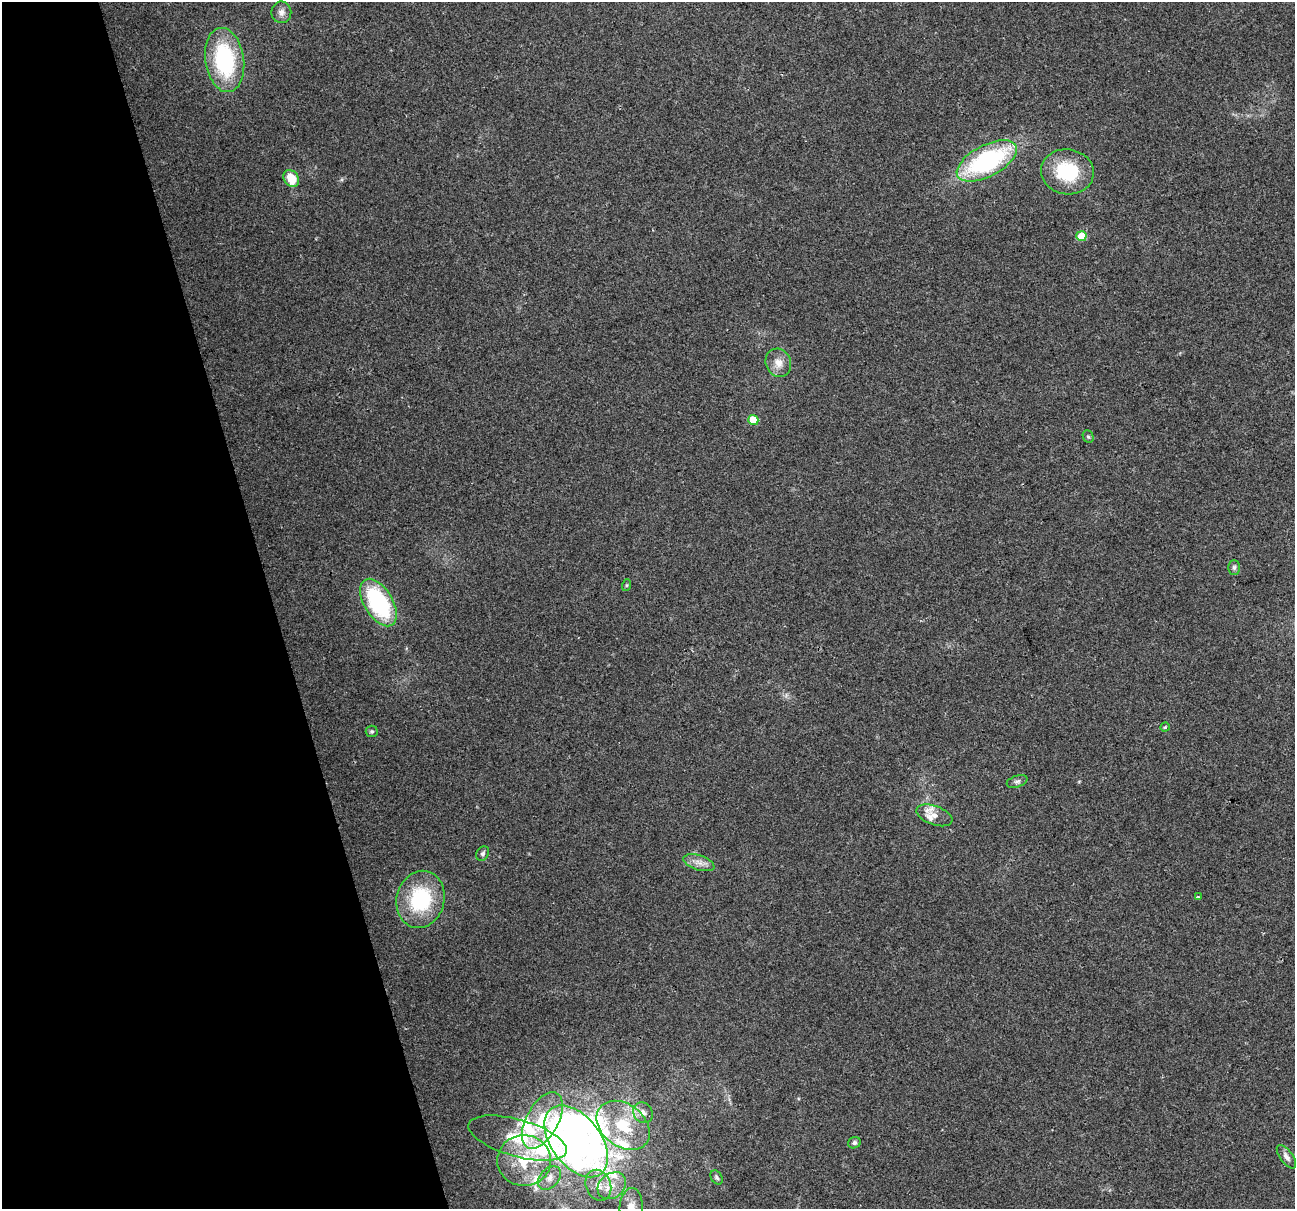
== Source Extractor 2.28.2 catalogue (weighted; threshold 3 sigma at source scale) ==
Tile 5 of 4 x 4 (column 1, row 2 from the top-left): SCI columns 1-1293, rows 2513-3719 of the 5173 x 4973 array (HDU 1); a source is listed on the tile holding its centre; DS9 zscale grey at full resolution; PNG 1297 x 1211 px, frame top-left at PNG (2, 2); each listed source drawn as its Kron ellipse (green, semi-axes under 4 px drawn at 4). Shown black and unused: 21% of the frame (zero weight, under 2 of 3 exposures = <1% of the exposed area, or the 3 px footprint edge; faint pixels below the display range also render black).
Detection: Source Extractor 2.28.2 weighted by HDU 2 'WHT'; one run over the whole footprint, this tile lists its part. Background 0.0557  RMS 0.0074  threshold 0.0334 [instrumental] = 3 sigma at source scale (4.5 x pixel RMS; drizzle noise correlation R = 1.50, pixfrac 1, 0.0396/0.0396 arcsec/px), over >= 5 px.
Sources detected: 40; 2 inside a brighter object's white glare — neither listed nor drawn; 5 inside a brighter listed object's ellipse — not listed separately; the other 33 listed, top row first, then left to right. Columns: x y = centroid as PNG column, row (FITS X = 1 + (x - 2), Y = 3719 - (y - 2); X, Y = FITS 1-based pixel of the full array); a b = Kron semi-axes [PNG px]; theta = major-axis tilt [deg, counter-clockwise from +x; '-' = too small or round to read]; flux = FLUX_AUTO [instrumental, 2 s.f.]
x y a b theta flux
281 12 11 10 - 4.1
225 60 32 19 -82 78
987 161 33 15 28 110
1067 172 26 22 -8 44
291 179 9 7 -58 14
1081 236 5 5 - 18
778 363 14 12 -66 7.5
753 420 5 5 - 21
1088 437 6 5 - 1.2
1234 567 7 6 - 1.9
627 585 6 4 71 0.85
378 603 26 14 -59 80
1165 727 4 4 - 0.93
372 731 6 6 - 1.3
1017 781 11 5 18 2.1
934 815 19 9 -20 7.3
483 853 7 6 - 1.8
699 863 16 7 -18 5.4
1198 897 3 2 - 0.96
420 899 29 24 75 55
643 1113 11 9 -52 4.8
542 1120 31 16 62 35
623 1125 29 21 -38 34
518 1138 51 18 -16 35
576 1141 41 24 -53 350
854 1143 6 5 - 1.7
1286 1157 14 6 -54 3.2
524 1160 27 25 -2 34
717 1177 7 5 -58 1.6
550 1178 13 9 48 6.3
598 1185 16 12 -67 11
612 1186 15 12 38 11
631 1207 19 11 86 10
Isophote crosses this tile's border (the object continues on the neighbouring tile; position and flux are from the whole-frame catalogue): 1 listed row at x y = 631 1207